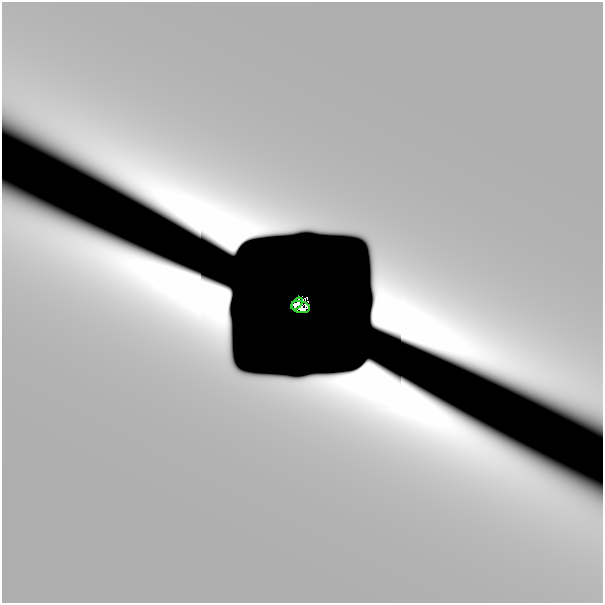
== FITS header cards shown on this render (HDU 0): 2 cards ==
NAXIS1  =                  601
NAXIS2  =                  601

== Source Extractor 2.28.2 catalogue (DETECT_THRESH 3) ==
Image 601 x 601 px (HDU 0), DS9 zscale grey, 1 PNG px = 1 image px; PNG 605 x 605 px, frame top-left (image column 1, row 601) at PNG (2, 2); each listed source drawn as its Kron ellipse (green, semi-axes under 4 px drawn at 4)
Background 1.90e-10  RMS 7.2e-11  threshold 2.17e-10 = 3 sigma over >= 5 px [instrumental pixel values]
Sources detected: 7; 5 with non-positive FLUX_AUTO (blend fragments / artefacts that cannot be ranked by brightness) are neither listed nor drawn; the other 2 listed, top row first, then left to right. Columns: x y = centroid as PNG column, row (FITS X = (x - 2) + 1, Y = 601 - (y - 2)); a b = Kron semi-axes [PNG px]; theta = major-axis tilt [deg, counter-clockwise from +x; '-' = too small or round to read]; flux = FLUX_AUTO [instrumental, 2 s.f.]
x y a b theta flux
297 304 7 4 46 0.051
300 307 9 6 -11 0.07
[5 non-positive-flux detections neither listed nor drawn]